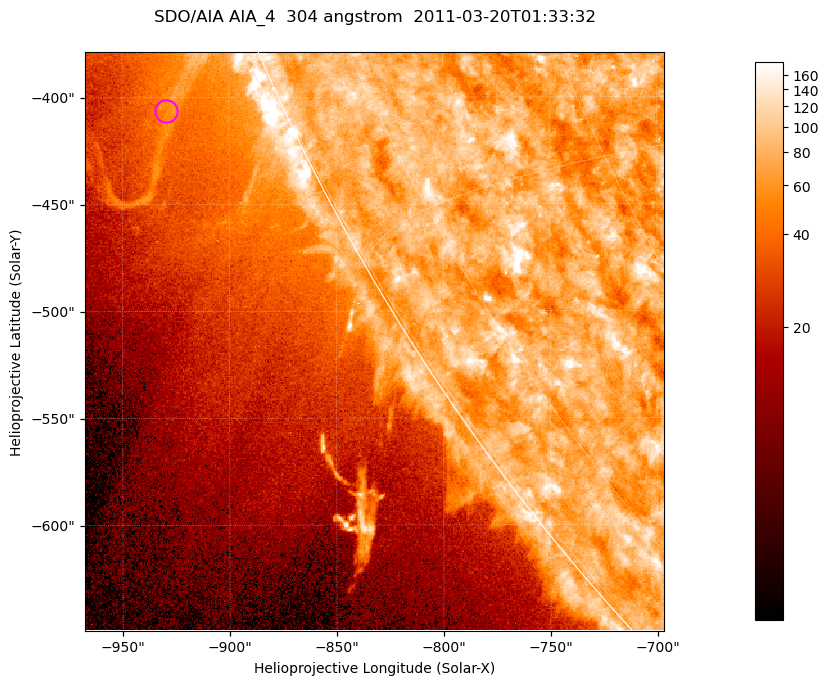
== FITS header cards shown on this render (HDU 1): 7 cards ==
TELESCOP= 'SDO/AIA '           / For AIA: SDO/AIA
INSTRUME= 'AIA_4   '           / For AIA: AIA_ATA1, AIA_ATA2, AIA_ATA3 or AIA_AT
WAVELNTH=                  304 / [angstrom] Wavelength
WAVEUNIT= 'angstrom'           / Wavelength unit: angstrom
DATE-OBS= '2011-03-20T01:33:32.123' / [ISO] Date when observation started; ISO 8
CTYPE1  = 'HPLN-TAN'           / CTYPE1; Typically HPLN
CTYPE2  = 'HPLT-TAN'           / CTYPE2; Typically HPLT

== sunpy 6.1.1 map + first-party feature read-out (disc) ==
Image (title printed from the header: SDO/AIA AIA_4  304 angstrom  2011-03-20T01:33:32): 451 x 451 px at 0.6 arcsec/px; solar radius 964 arcsec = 1606 px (partial field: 1.1% of the solar disc is inside the frame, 42% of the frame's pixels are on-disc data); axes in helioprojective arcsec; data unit not stated in the header (colour bar unlabelled)
Orientation: roll -0.132 deg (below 1 deg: not rotated)
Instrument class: DISC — disc imager (sunpy class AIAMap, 304 A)
Bright regions (active regions / flare kernels): reference = the on-disc median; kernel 5 px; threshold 5 sigma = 93.7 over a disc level ~75.9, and >= 1.15x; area >= 203 px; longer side >= 5 px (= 3 arcsec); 0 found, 0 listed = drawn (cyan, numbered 1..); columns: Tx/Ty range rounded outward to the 2 arcsec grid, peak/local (2 s.f.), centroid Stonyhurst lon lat
Off-limb structures (1.02-1.3 R_sun): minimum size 101 px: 5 found; the strongest spans PA ~110..115 deg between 1.02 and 1.1 R_sun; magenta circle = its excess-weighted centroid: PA ~115 deg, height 1.05 R_sun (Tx ~-930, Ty ~-406 arcsec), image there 1.9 x the reference